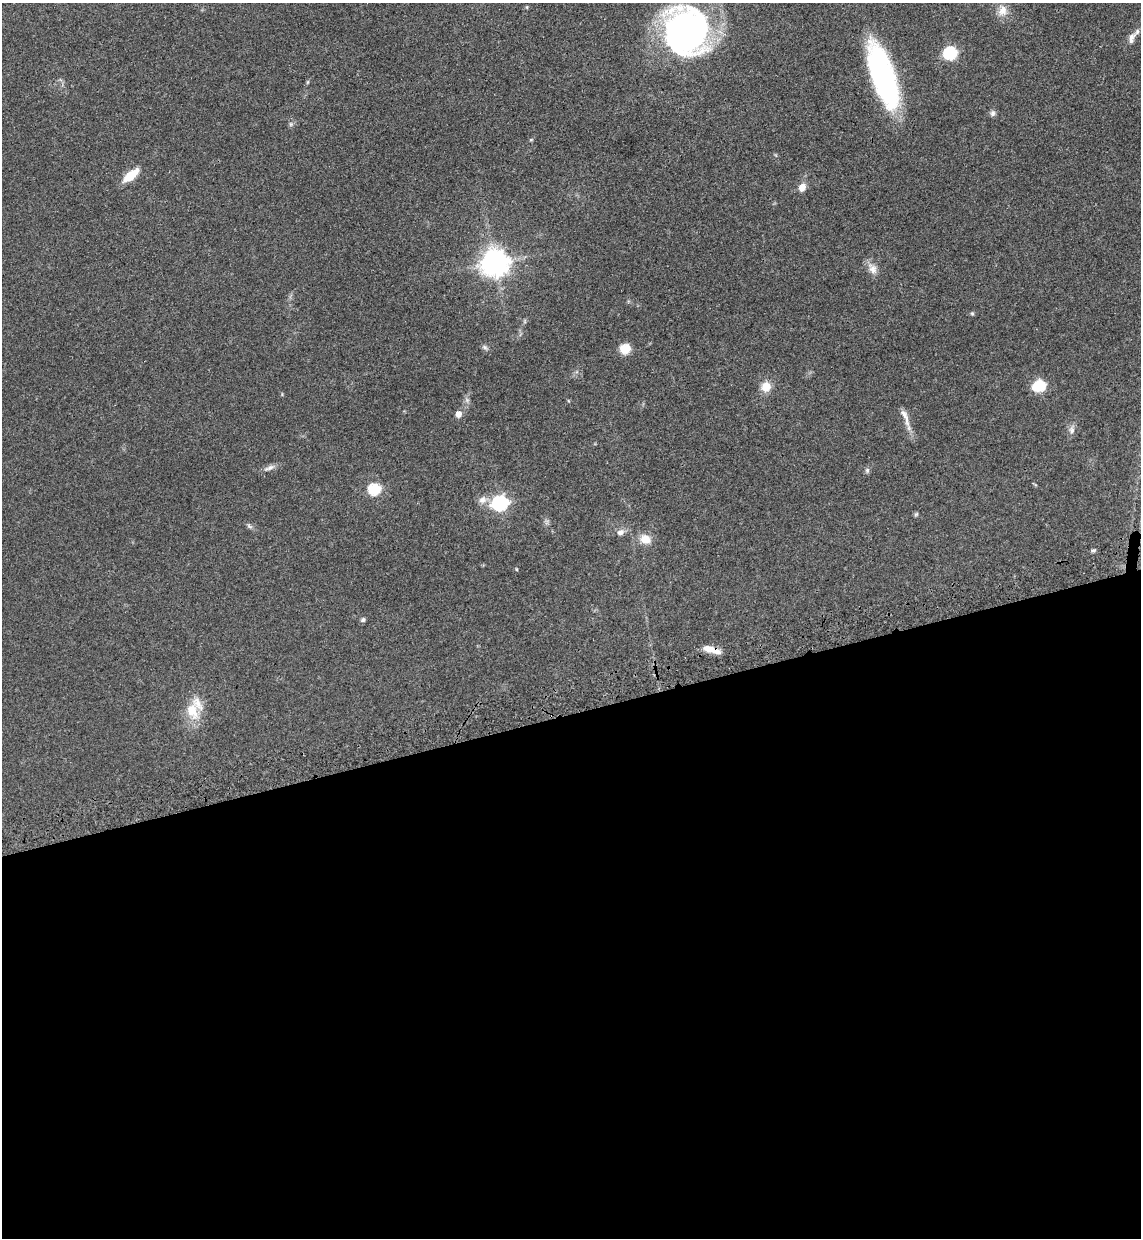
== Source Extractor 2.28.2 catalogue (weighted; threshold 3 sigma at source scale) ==
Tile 15 of 4 x 4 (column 3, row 4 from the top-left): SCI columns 2477-3615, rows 73-1308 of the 5070 x 5089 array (HDU 1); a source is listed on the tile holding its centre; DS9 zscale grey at full resolution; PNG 1143 x 1240 px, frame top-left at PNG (2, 3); no overlay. Shown black and unused: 43% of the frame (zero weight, under 3 of 4 exposures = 6% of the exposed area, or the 3 px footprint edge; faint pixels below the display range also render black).
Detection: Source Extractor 2.28.2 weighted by HDU 2 'WHT'; one run over the whole footprint, this tile lists its part. Background 0.0412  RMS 0.0064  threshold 0.029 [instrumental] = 3 sigma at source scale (4.5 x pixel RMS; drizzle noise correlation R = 1.50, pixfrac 1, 0.05/0.05 arcsec/px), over >= 5 px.
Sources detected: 35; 2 inside a brighter listed object's ellipse — not listed separately; the other 33 listed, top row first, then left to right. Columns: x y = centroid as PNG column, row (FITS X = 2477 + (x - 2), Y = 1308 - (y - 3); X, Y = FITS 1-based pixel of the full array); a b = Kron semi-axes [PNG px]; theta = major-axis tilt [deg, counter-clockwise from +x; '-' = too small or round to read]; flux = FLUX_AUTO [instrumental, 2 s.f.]
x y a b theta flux
1002 10 16 12 83 6.7
686 31 43 39 -81 210
1131 38 16 7 73 3.7
950 53 7 7 - 59
883 76 62 20 -71 130
993 113 8 7 - 1.9
291 124 6 6 - 1.3
131 175 18 7 39 14
802 187 9 7 64 5
495 263 11 10 - 510
872 269 17 10 -58 5.1
972 313 5 5 - 0.86
485 347 8 5 -39 1.5
625 349 9 8 - 13
1039 386 14 11 19 16
766 387 10 10 - 8.4
458 414 7 6 - 4.4
905 417 30 7 -69 6.1
1072 430 12 7 84 2.8
269 468 18 6 21 3.1
867 470 8 6 -76 1.3
374 489 7 6 - 46
482 500 12 10 34 4.4
500 503 8 7 - 110
916 514 6 5 - 0.91
249 526 9 4 -36 1.4
620 532 9 8 - 3.1
645 539 12 10 -22 8.4
1094 550 6 4 29 1.3
516 569 4 4 - 0.6
363 620 7 5 54 1.3
711 649 20 7 -15 8.8
192 711 27 17 -66 15
Overlapping masked pixels (flux is a lower limit): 1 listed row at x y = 711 649